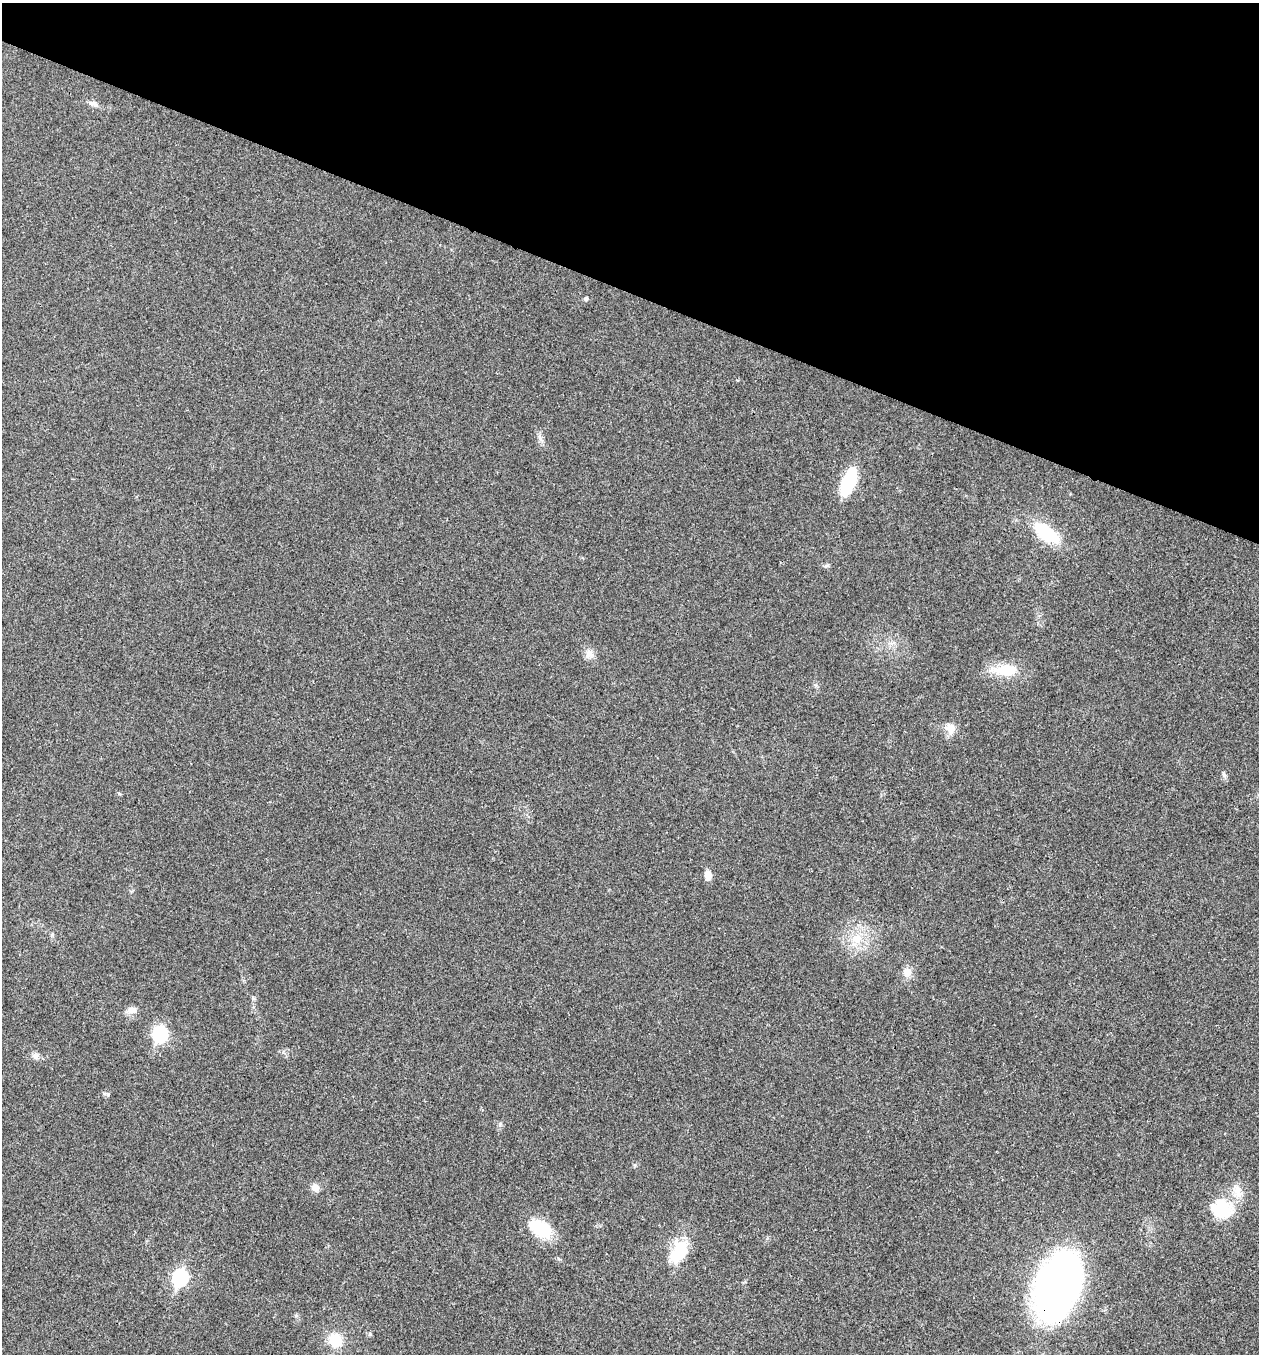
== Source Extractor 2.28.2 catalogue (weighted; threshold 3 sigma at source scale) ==
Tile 2 of 4 x 4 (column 2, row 1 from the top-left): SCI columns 1524-2780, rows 4059-5410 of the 5430 x 5417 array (HDU 1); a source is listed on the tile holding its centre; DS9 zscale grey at full resolution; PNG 1261 x 1356 px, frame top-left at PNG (2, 3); no overlay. Shown black and unused: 21% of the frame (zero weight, under 3 of 4 exposures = <1% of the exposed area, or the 3 px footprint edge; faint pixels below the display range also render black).
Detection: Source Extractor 2.28.2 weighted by HDU 2 'WHT'; one run over the whole footprint, this tile lists its part. Background 0.0205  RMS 0.0057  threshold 0.0256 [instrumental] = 3 sigma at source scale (4.5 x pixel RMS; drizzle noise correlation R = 1.50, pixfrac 1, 0.05/0.05 arcsec/px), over >= 5 px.
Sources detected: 25; all 25 listed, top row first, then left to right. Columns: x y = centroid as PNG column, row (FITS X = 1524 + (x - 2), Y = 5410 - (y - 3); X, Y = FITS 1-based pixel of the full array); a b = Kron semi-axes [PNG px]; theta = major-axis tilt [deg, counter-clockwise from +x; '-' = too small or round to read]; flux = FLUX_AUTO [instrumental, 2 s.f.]
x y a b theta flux
94 104 15 6 -21 2.4
586 299 6 5 - 1
848 482 28 12 69 31
1046 533 28 13 -37 30
826 566 8 3 19 0.88
590 653 9 9 - 3.2
1006 670 29 14 3 17
950 728 15 13 -83 5.2
1224 775 7 4 -72 1.1
119 793 6 3 -20 0.61
708 876 11 8 -76 4
857 938 14 11 31 8.6
907 973 12 10 -86 4.6
132 1010 13 8 10 3.6
160 1034 8 7 - 65
35 1056 9 8 - 2.2
108 1094 6 4 -71 0.74
315 1188 10 9 - 3.2
1238 1192 19 10 -78 6.8
1222 1209 27 22 -29 24
540 1229 30 16 -31 20
678 1252 28 16 61 20
180 1278 8 7 - 97
1057 1286 55 33 71 320
335 1340 14 12 -55 14
Overlapping masked pixels (flux is a lower limit): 1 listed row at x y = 1057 1286
Unlisted compact peaks at least as high as the median listed source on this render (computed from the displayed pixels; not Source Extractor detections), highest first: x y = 370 1334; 500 1124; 540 438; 635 1165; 558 1259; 296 1316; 253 998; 52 935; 816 686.